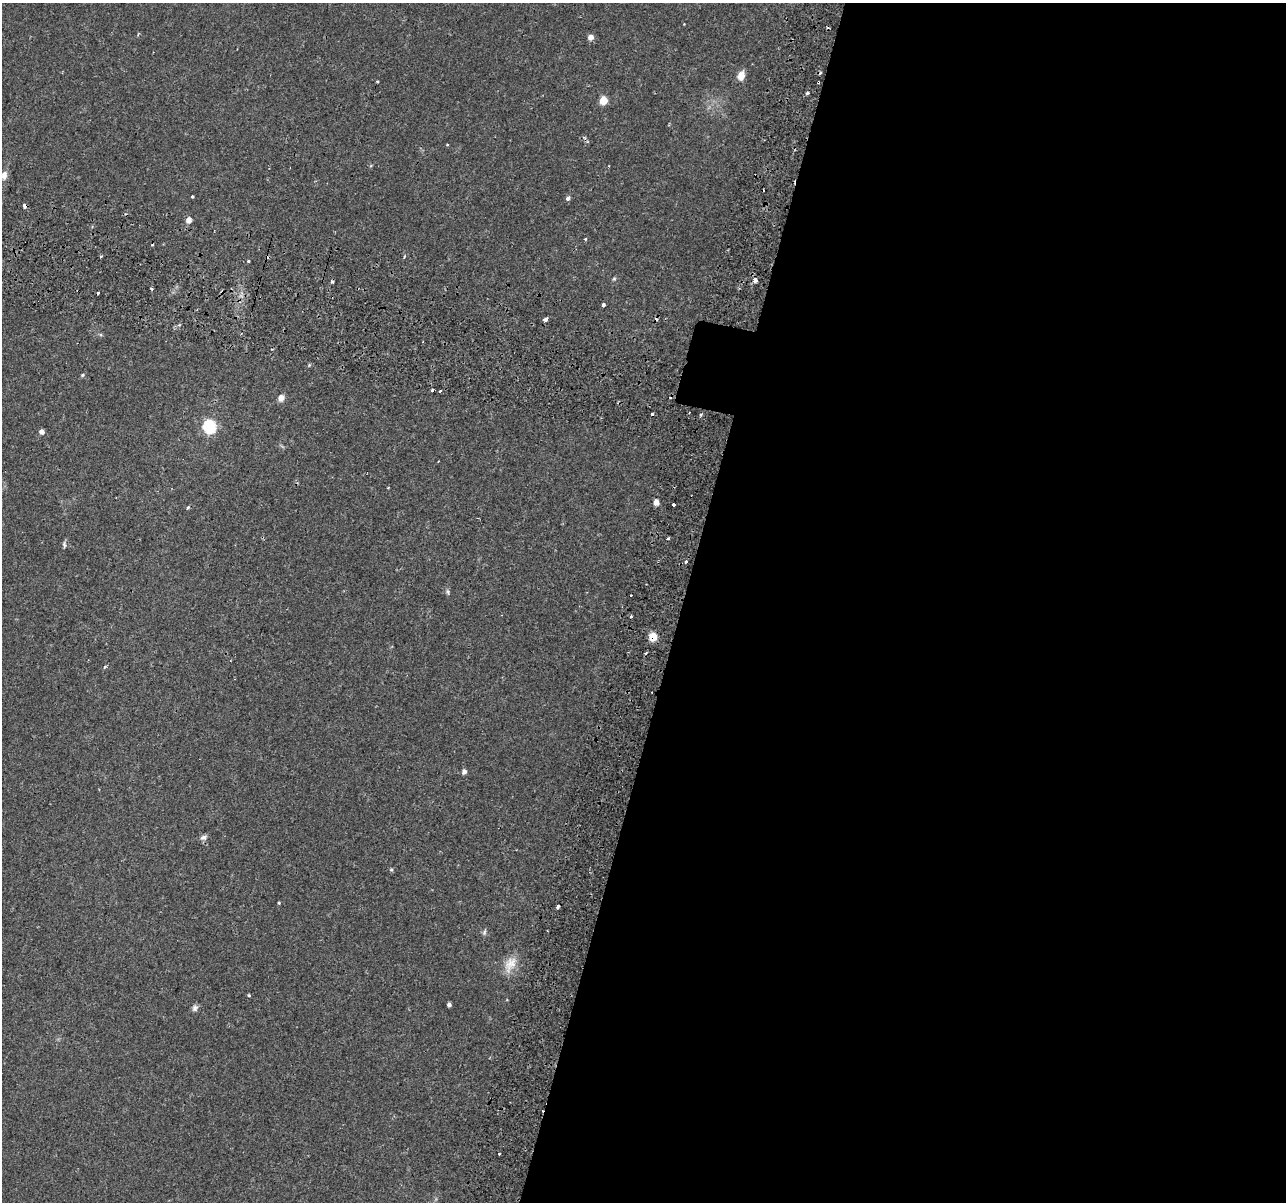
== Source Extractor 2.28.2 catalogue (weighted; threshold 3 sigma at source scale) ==
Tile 12 of 4 x 4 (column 4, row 3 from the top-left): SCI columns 3919-5202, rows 1494-2693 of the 5279 x 5444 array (HDU 1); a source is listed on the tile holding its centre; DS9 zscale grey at full resolution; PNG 1288 x 1204 px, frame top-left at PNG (2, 3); no overlay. Shown black and unused: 47% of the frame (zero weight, under 2 of 3 exposures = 5% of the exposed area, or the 3 px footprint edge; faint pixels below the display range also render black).
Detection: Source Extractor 2.28.2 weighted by HDU 2 'WHT'; one run over the whole footprint, this tile lists its part. Background 0.0342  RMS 0.0034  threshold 0.0154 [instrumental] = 3 sigma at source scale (4.5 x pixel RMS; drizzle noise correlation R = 1.50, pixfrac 1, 0.0396/0.0396 arcsec/px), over >= 5 px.
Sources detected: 61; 13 cosmic-ray / hot-pixel residue — not listed; the other 48 listed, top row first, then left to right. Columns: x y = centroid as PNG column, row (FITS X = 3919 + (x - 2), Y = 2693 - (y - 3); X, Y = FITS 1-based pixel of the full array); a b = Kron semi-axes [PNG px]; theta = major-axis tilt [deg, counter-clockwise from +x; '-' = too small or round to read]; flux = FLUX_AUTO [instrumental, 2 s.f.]
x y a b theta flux
591 37 5 5 - 2.2
741 75 11 8 72 2.8
377 82 3 3 - 0.86
807 93 3 3 - 1.2
603 100 5 5 - 9.9
447 145 4 3 - 0.24
4 175 8 6 80 2.2
192 196 3 3 - 0.6
568 198 5 4 - 1.4
25 206 4 4 - 2.1
189 220 5 5 - 2.3
585 239 3 3 - 0.51
101 257 3 3 - 0.54
248 260 3 3 - 0.95
614 279 5 5 - 0.45
755 280 5 3 - 4.4
151 289 3 2 - 0.49
604 305 3 3 - 1.4
546 319 4 3 - 2.5
83 375 5 4 - 0.49
432 390 3 2 - 1.2
440 391 3 2 - 0.69
281 398 7 6 - 2
209 427 6 6 - 52
42 432 5 4 - 1.7
388 488 2 2 - 0.33
656 502 5 4 - 2.8
673 505 3 3 - 2.6
188 507 3 3 - 0.92
668 538 3 3 - 0.58
64 545 9 4 -80 0.68
686 562 3 3 - 1.1
448 592 9 4 -79 0.64
631 617 3 3 - 1.1
653 637 5 5 - 11
646 653 5 3 - 0.4
105 667 4 3 - 0.54
464 772 5 5 - 1.2
203 837 9 6 18 1.2
391 870 5 4 - 0.5
279 903 4 3 - 0.31
558 906 4 3 - 4.2
484 933 6 5 - 0.68
510 964 24 14 61 5.1
249 995 4 3 - 0.5
449 1005 4 4 - 1
195 1008 8 7 - 1.1
499 1154 3 2 - 0.62
Overlapping masked pixels (flux is a lower limit): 3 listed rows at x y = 25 206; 653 637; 558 906
Isophote crosses this tile's border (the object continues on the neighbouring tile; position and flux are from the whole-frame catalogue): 1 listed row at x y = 4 175